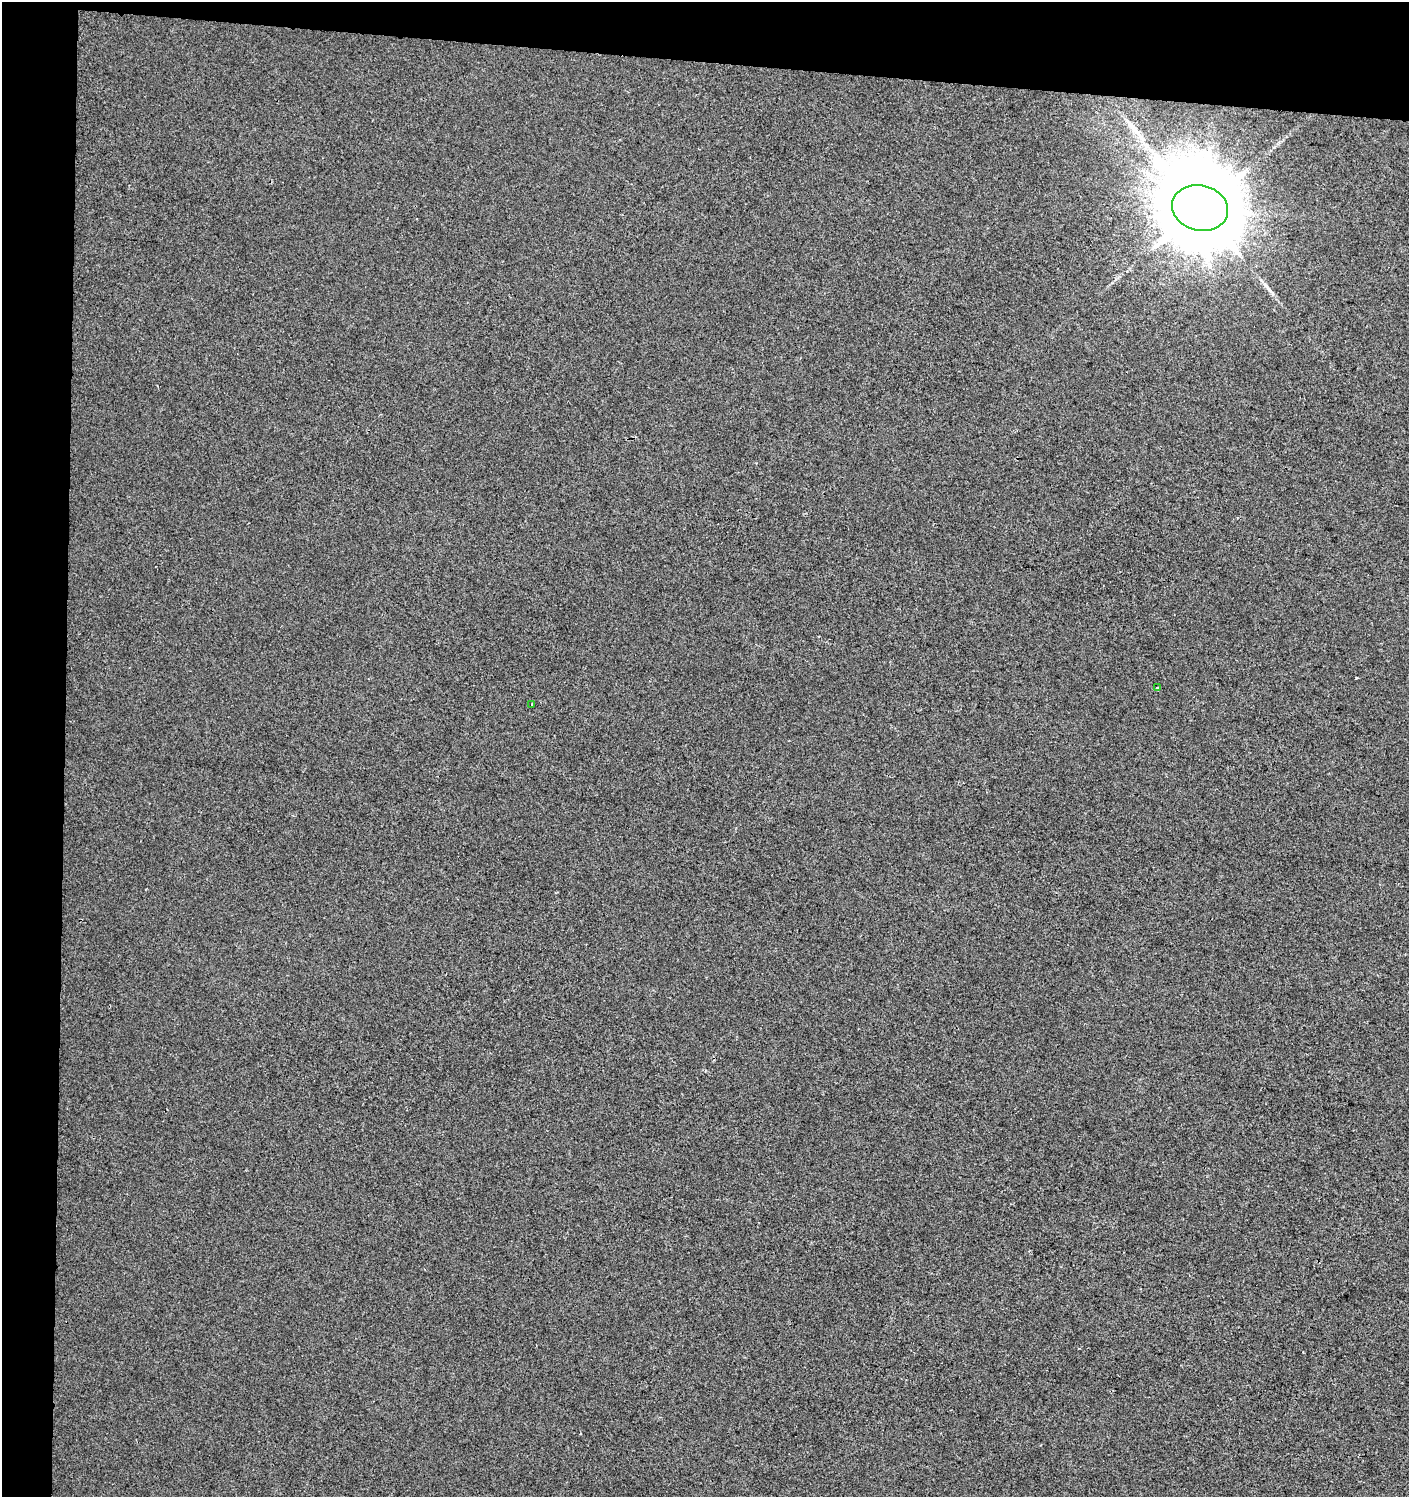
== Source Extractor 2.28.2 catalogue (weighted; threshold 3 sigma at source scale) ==
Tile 1 of 3 x 3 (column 1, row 1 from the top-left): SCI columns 285-1691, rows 2991-4485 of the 4734 x 4494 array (HDU 1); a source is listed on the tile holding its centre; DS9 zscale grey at full resolution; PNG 1411 x 1499 px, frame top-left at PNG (2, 2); each listed source drawn as its Kron ellipse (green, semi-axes under 4 px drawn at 4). Shown black and unused: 8% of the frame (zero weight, under 2 of 3 exposures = <1% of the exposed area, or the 3 px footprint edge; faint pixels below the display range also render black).
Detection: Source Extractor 2.28.2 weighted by HDU 2 'WHT'; one run over the whole footprint, this tile lists its part. Background 0.00371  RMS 0.0062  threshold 0.0277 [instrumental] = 3 sigma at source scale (4.5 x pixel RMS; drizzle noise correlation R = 1.50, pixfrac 1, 0.0396/0.0396 arcsec/px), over >= 5 px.
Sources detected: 5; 2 long thin detections or spike segments (spike, bleed or trail) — neither listed nor drawn; the other 3 listed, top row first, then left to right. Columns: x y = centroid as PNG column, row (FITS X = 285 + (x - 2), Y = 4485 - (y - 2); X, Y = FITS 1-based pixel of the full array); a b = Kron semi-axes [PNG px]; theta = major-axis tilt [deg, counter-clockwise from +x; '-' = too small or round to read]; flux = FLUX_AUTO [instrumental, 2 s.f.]
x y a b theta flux
1200 208 28 22 -14 17000
1157 688 4 3 - 5.7
532 704 3 2 - 0.5